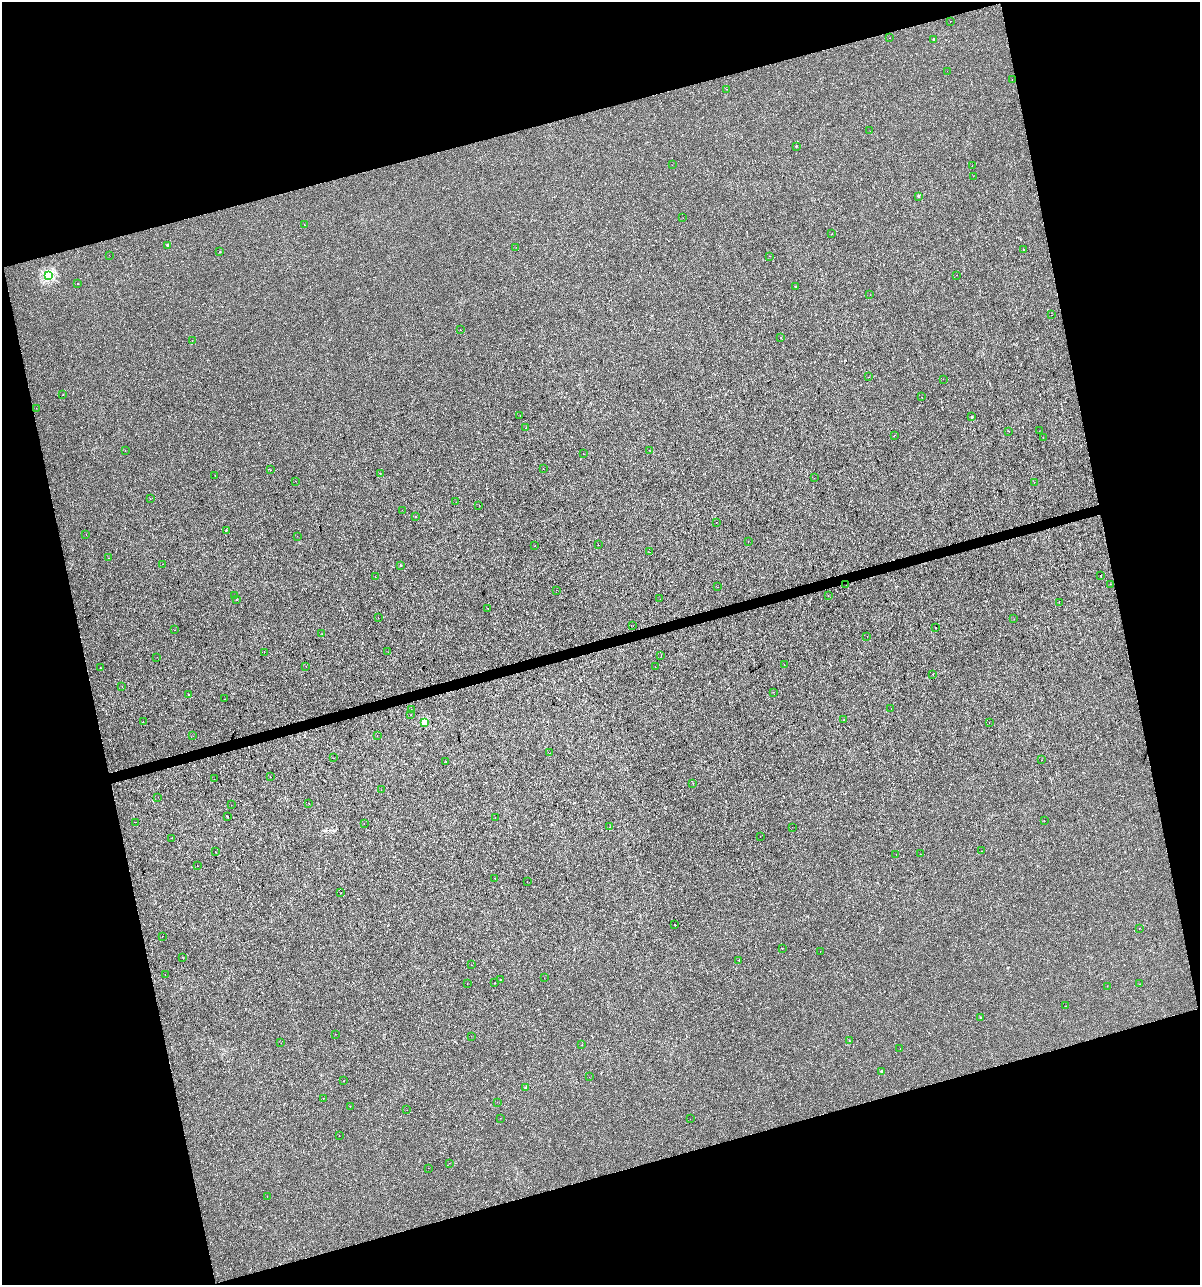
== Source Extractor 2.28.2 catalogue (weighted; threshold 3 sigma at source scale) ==
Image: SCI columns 46-4835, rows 1-5132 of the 4930 x 5132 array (HDU 1 of 3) = the unmasked area's bounding box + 8 px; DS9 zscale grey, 4 x 4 block average (1 PNG px = mean of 4 x 4 image px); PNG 1202 x 1287 px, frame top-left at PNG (2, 2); each listed source drawn as its Kron ellipse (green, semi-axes under 4 px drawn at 4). Shown black and unused: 32% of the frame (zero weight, under 3 of 4 exposures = <1% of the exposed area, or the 3 px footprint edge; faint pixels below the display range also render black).
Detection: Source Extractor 2.28.2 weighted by HDU 2 'WHT'. Background 1.50e-04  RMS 0.0017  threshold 0.00779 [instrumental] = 3 sigma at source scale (4.5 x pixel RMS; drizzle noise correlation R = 1.50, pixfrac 1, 0.0396/0.0396 arcsec/px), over >= 5 px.
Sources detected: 193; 1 too faint to see at this stretch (4 x 4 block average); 18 cosmic-ray / hot-pixel residue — neither listed nor drawn; the other 174 listed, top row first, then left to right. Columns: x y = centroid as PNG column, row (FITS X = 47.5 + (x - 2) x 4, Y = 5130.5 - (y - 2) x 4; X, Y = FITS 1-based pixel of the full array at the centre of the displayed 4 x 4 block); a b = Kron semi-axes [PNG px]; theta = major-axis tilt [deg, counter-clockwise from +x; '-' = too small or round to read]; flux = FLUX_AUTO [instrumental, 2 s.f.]
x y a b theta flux
950 22 2 2 - 0.21
890 38 2 2 - 0.31
934 39 2 2 - 3.8
947 71 2 2 - 0.16
1012 79 2 2 - 0.29
727 89 2 2 - 0.35
870 131 2 2 - 0.31
796 147 2 2 - 0.4
672 165 2 2 - 0.17
972 165 2 2 - 0.22
973 176 2 2 - 0.16
918 196 3 2 - 0.68
683 218 2 2 - 0.18
304 225 2 2 - 0.43
832 234 2 2 - 0.62
168 245 2 2 - 4.9
516 247 2 2 - 0.34
1023 249 2 2 - 0.33
220 252 2 2 - 1.3
109 255 2 2 - 0.19
770 256 2 2 - 0.31
48 275 2 2 - 130
956 275 2 2 - 0.47
78 283 2 2 - 0.31
795 286 3 2 - 0.42
870 295 2 2 - 0.2
1052 315 2 2 - 0.18
460 330 2 2 - 0.39
781 338 2 2 - 0.26
192 341 2 2 - 0.23
869 377 2 2 - 0.31
943 379 2 2 - 0.61
63 394 2 2 - 0.26
922 397 2 2 - 0.18
36 408 2 2 - 0.2
520 416 2 2 - 0.11
972 417 2 2 - 1.6
526 428 2 2 - 0.32
1009 431 2 2 - 0.24
1039 431 2 2 - 0.23
894 435 2 2 - 0.61
1043 437 2 2 - 0.51
649 450 2 2 - 0.14
125 451 2 2 - 0.66
583 454 2 2 - 0.6
543 469 2 2 - 0.95
270 470 2 2 - 0.32
380 473 2 2 - 0.38
215 475 2 2 - 0.18
814 478 2 2 - 0.11
295 481 2 2 - 0.35
1034 482 2 2 - 1.8
150 498 2 2 - 0.23
456 502 2 2 - 0.15
479 505 2 2 - 0.16
402 510 2 2 - 0.18
416 516 2 2 - 0.67
716 523 2 2 - 0.83
226 530 2 2 - 0.45
86 534 2 2 - 0.81
297 536 2 2 - 0.12
748 542 2 2 - 0.59
598 545 2 2 - 0.21
535 546 2 2 - 0.91
649 552 2 2 - 0.17
109 558 2 2 - 0.24
163 564 2 2 - 0.4
400 565 2 2 - 1.1
1101 575 2 2 - 0.36
375 576 2 2 - 0.56
1110 584 2 2 - 0.21
846 585 2 2 - 0.25
718 587 2 2 - 0.3
556 590 2 2 - 0.55
235 596 2 2 - 0.2
828 596 2 2 - 0.26
660 599 2 2 - 0.14
237 600 2 2 - 0.2
1059 602 2 2 - 0.29
488 608 2 2 - 0.26
378 618 2 2 - 1.5
1014 619 2 2 - 0.27
633 626 2 2 - 0.18
935 627 2 2 - 0.94
175 630 2 2 - 0.15
322 634 2 2 - 0.38
867 637 2 2 - 0.55
264 652 2 2 - 0.24
388 652 2 2 - 0.24
661 655 2 2 - 0.6
157 657 2 2 - 0.13
784 664 2 2 - 0.2
306 666 2 2 - 0.44
655 667 2 2 - 0.63
100 668 2 2 - 0.25
933 675 2 2 - 0.32
122 686 2 2 - 0.32
774 692 2 2 - 0.16
188 694 2 2 - 0.84
224 699 2 2 - 0.16
411 709 2 2 - 0.26
891 709 2 2 - 0.16
411 715 2 2 - 0.21
844 719 2 2 - 0.22
143 722 2 2 - 0.31
989 722 2 2 - 0.23
424 723 2 2 - 38
193 736 2 2 - 0.15
377 736 2 2 - 0.17
550 753 2 2 - 0.52
333 758 2 2 - 0.33
1041 760 2 2 - 0.25
446 762 2 2 - 0.19
270 777 2 2 - 0.37
214 779 2 2 - 0.46
693 784 2 2 - 0.52
381 790 2 2 - 0.24
158 797 2 2 - 0.13
309 804 2 2 - 0.22
231 805 2 2 - 0.17
228 816 2 2 - 0.37
495 818 2 2 - 0.17
1044 820 2 2 - 0.37
136 822 2 2 - 0.67
364 824 2 2 - 0.25
610 827 2 2 - 0.15
792 827 2 2 - 0.18
760 836 2 2 - 0.21
172 838 2 2 - 0.26
982 851 2 2 - 0.24
215 852 2 2 - 0.3
896 854 2 2 - 0.14
920 854 2 2 - 0.17
197 866 2 2 - 0.79
495 878 2 2 - 0.14
527 882 2 2 - 0.25
341 893 2 2 - 0.85
674 924 2 2 - 0.36
1139 928 2 2 - 0.21
162 936 2 2 - 0.21
782 948 2 2 - 0.33
820 951 2 2 - 0.34
183 958 2 2 - 0.42
738 960 2 2 - 1700
471 965 2 2 - 0.15
165 975 2 2 - 0.23
544 978 2 2 - 0.19
500 979 2 2 - 0.62
467 983 2 2 - 0.16
494 983 2 2 - 0.41
1140 984 2 2 - 0.3
1107 986 2 2 - 0.24
1066 1006 2 2 - 0.18
981 1017 2 2 - 1.4
335 1034 2 2 - 0.6
471 1036 2 2 - 0.15
849 1041 2 2 - 0.37
281 1043 2 2 - 0.24
582 1045 2 2 - 0.45
900 1049 2 2 - 0.34
882 1071 2 2 - 5.2
589 1077 2 2 - 0.16
344 1081 2 2 - 0.44
526 1087 2 2 - 1.4
323 1098 2 2 - 0.28
497 1102 2 2 - 0.21
350 1107 2 2 - 0.21
407 1110 2 2 - 0.2
500 1118 2 2 - 0.19
690 1119 2 2 - 0.45
339 1136 2 2 - 0.26
449 1163 2 2 - 0.17
428 1168 2 2 - 0.15
267 1196 2 2 - 0.15
Diffuse or blended objects may show on this block-average render without a row.